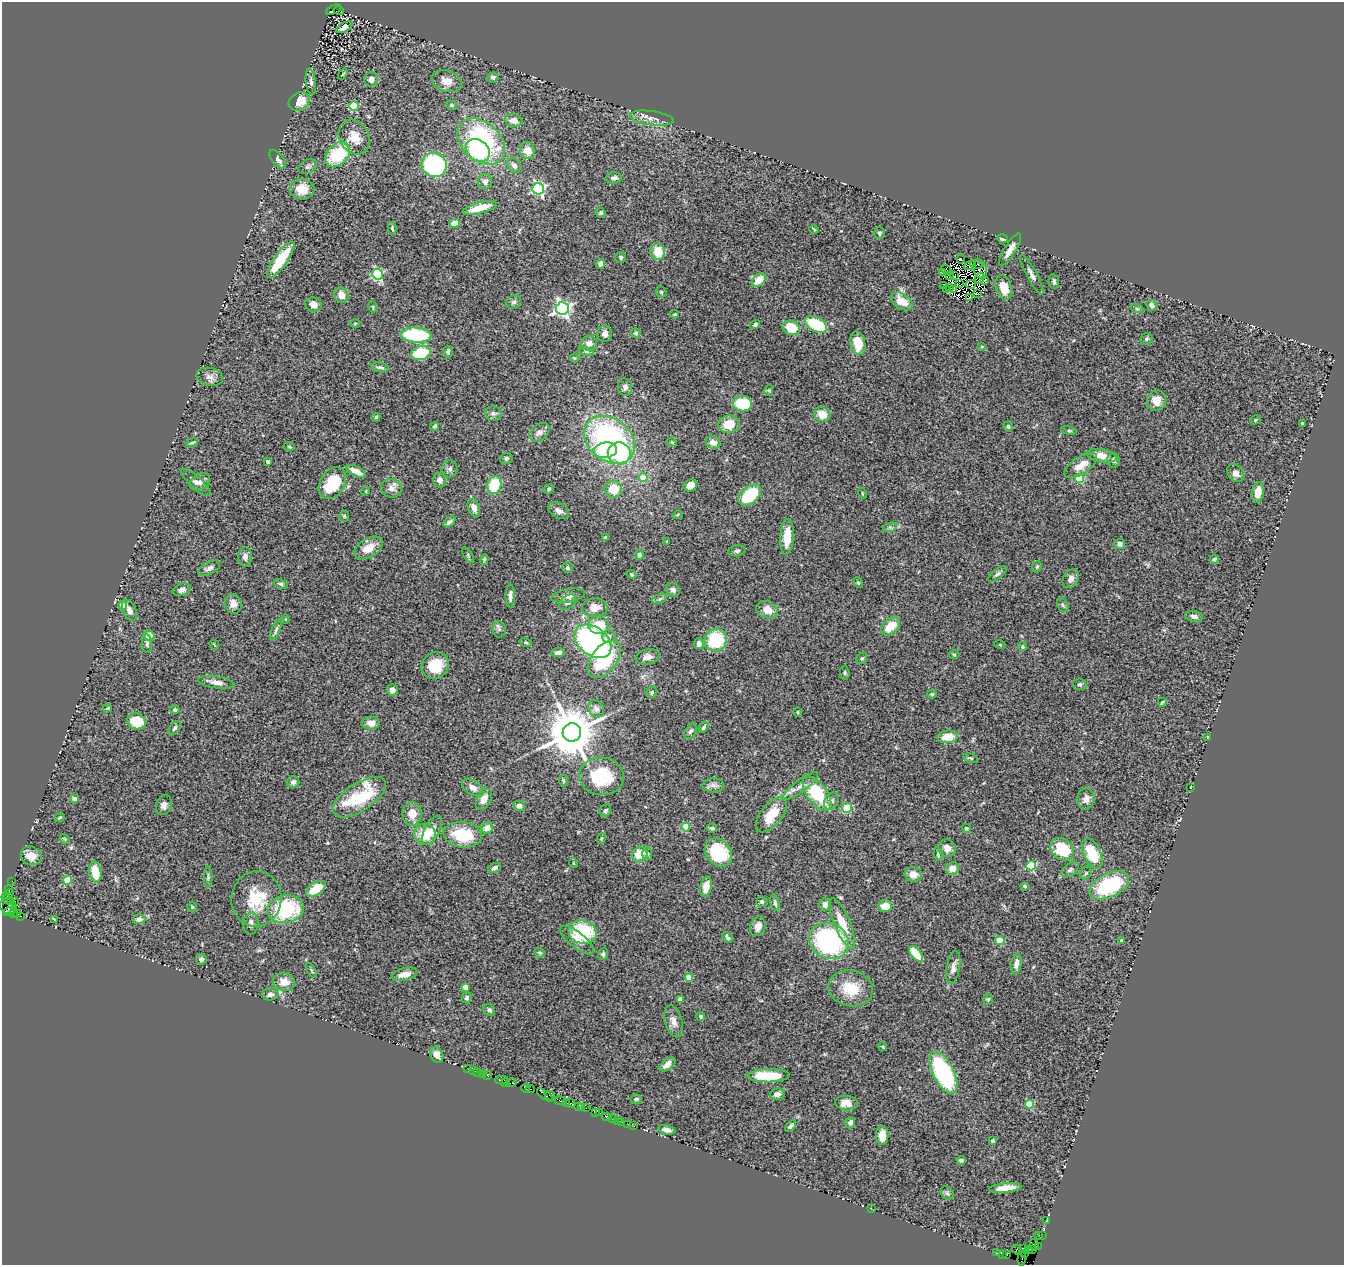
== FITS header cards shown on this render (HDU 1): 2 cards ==
NAXIS1  =                 1342
NAXIS2  =                 1263

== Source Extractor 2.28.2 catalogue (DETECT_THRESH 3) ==
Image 1342 x 1263 px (HDU 1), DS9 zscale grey, 1 PNG px = 1 image px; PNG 1346 x 1267 px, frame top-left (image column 1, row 1263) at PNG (2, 2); each listed source drawn as its Kron ellipse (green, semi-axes under 4 px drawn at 4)
Background 1.35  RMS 0.11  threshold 0.333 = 3 sigma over >= 5 px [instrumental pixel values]
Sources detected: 380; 12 with non-positive FLUX_AUTO (blend fragments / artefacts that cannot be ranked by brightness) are neither listed nor drawn; the other 368 listed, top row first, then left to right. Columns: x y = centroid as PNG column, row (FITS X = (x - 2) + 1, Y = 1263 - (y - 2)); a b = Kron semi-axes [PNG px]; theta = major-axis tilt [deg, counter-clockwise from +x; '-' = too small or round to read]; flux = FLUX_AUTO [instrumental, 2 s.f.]
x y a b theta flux
334 10 8 3 23 350
339 11 5 3 - 540
344 27 9 4 31 48
343 74 6 3 53 7
493 77 6 5 - 17
371 79 7 7 - 45
447 81 15 10 -16 75
311 82 13 5 -83 27
299 101 11 8 29 110
451 105 5 4 - 11
354 106 4 4 - 300
652 118 22 7 -8 63
514 120 9 6 -11 55
354 137 18 14 -60 130
481 141 27 19 -41 1100
478 150 13 10 -37 510
527 151 8 7 - 84
337 155 15 10 45 380
278 159 11 5 -51 29
434 165 13 12 - 860
514 165 8 6 -54 30
308 167 9 7 26 22
614 178 8 5 6 23
485 182 7 7 - 35
302 189 12 10 -2 130
538 189 6 5 - 1300
480 208 17 5 15 140
601 213 5 5 - 14
455 223 5 4 - 69
392 228 6 4 -80 11
814 229 5 2 - 7.6
879 233 6 5 - 12
1002 239 5 3 - 17
1010 250 19 5 58 59
658 252 8 7 - 150
621 257 5 5 - 14
961 259 4 3 - 16
281 260 22 6 54 280
601 264 5 4 - 41
977 264 7 2 -3 26
970 265 6 4 27 9.8
980 269 10 6 -72 19
946 270 5 2 - 9.6
943 273 3 2 - 8.3
378 274 5 5 - 760
949 275 3 2 - 3.7
1032 275 22 5 -62 40
954 276 3 2 - 16
979 278 5 2 - 0.42
759 280 8 5 46 120
985 280 3 2 - 23
1054 281 7 5 -83 17
959 284 4 2 - 8.4
971 284 5 2 - 11
944 286 4 2 - 5.1
1004 287 13 8 -72 110
949 288 3 2 - 3.5
946 289 2 2 - 10
954 290 4 2 - 13
661 292 6 5 - 10
977 294 4 2 - 0.24
341 295 8 7 - 65
969 297 4 2 - 1.4
902 301 12 7 -33 110
514 302 8 6 47 20
313 305 8 7 - 51
1152 305 6 5 - 31
373 307 5 3 - 7.2
562 308 6 6 - 2300
1137 309 6 4 -18 12
674 314 4 3 - 7.6
355 323 5 3 - 7.5
816 324 12 7 -29 350
755 325 5 4 - 15
791 328 9 7 -21 200
636 333 5 4 - 14
605 334 8 7 - 35
416 335 15 7 -4 630
1146 339 6 5 - 14
589 343 8 7 - 46
858 343 12 7 -78 160
982 346 4 3 - 8.1
448 352 6 5 - 19
586 352 7 4 -8 12
421 353 10 7 13 290
574 358 4 4 - 8
380 367 9 5 -9 21
210 377 13 9 -12 41
625 387 8 7 - 30
769 390 6 3 73 9.2
1156 401 10 9 - 94
742 404 9 7 -6 270
493 413 8 7 - 22
822 414 8 7 - 110
376 417 4 4 - 11
1255 420 5 4 - 11
1302 423 4 3 - 9.9
729 424 10 8 9 130
435 426 4 4 - 14
1008 426 5 5 - 15
1069 431 8 4 -8 12
539 432 11 8 37 37
609 440 28 21 -37 1700
672 442 5 4 - 7.9
713 442 7 6 - 42
192 443 6 3 20 11
289 447 6 4 -2 10
606 450 12 7 8 350
619 453 11 11 - 590
1102 456 15 6 -10 86
506 458 6 5 - 18
1113 460 7 6 - 25
268 462 3 3 - 36
1081 465 19 8 32 86
450 469 8 7 - 25
356 471 10 5 -26 74
1236 473 10 7 -51 39
643 478 4 4 - 140
1080 478 4 4 - 340
440 480 7 6 - 35
196 482 19 6 -42 39
200 482 11 7 30 39
332 483 17 12 58 290
494 485 9 7 75 320
690 485 7 5 31 61
391 488 11 9 -18 44
549 489 5 4 - 10
613 489 9 8 - 180
366 491 5 3 - 6.9
1258 492 10 6 81 76
862 493 5 3 - 6.2
750 495 13 8 42 350
474 508 9 6 -70 55
559 511 11 7 -28 33
677 515 5 3 - 7.8
344 516 5 5 - 8.7
449 522 7 3 38 20
890 527 7 4 17 16
605 537 3 3 - 11
787 537 18 7 86 140
667 541 3 2 - 6.7
1120 544 5 5 - 33
368 548 15 9 32 100
737 551 9 5 7 17
468 555 9 3 -58 12
639 555 5 4 - 17
245 557 10 7 -87 37
484 559 5 4 - 9.4
1214 559 4 3 - 15
1037 567 6 4 68 9.8
209 568 12 6 27 33
567 568 5 5 - 13
631 574 5 3 - 7.9
997 574 11 5 38 19
1071 579 10 7 60 39
858 583 5 4 - 12
281 584 7 4 -21 15
182 590 9 6 19 34
673 590 7 6 - 27
510 596 11 4 -90 30
568 596 17 6 11 46
660 599 8 4 21 14
568 602 10 6 38 32
233 604 10 8 -74 52
123 605 4 4 - 81
1063 605 8 5 -61 14
595 608 13 9 4 76
129 610 11 6 -67 37
767 610 11 8 -22 76
1194 616 9 5 -10 26
285 619 5 3 - 7
599 625 10 9 - 180
890 626 11 7 42 140
499 629 8 6 -83 21
276 630 11 4 69 19
149 636 5 5 - 84
609 636 7 6 - 28
716 640 11 11 - 390
593 641 20 14 -37 1400
526 642 6 4 -19 10
147 643 9 5 -86 16
699 644 5 4 - 38
214 645 5 2 - 5.2
1000 645 5 3 - 6.6
1022 647 4 4 - 12
558 653 7 4 9 32
954 655 5 3 - 7.1
648 657 12 7 12 46
862 658 6 5 - 11
604 659 21 12 52 530
435 666 14 13 - 220
845 673 7 4 -85 12
216 682 18 6 -8 53
1080 684 7 6 - 13
392 690 6 5 - 39
652 692 6 5 - 13
932 694 4 4 - 10
1162 702 4 3 - 9.3
107 708 4 3 - 8.3
596 709 9 7 -60 36
175 710 4 4 - 19
797 712 4 3 - 6.6
137 721 9 8 - 190
371 723 8 6 -4 58
704 727 6 4 57 15
175 728 8 5 52 16
691 731 8 5 56 19
572 732 9 9 - 44000
948 737 10 6 5 120
1207 737 3 2 - 4
970 758 8 4 -16 11
601 776 22 19 -6 380
563 781 6 4 -86 12
293 782 6 6 - 21
713 785 11 7 -1 32
800 786 22 6 37 59
473 787 12 7 -34 41
1191 787 3 2 - 4.3
817 793 20 10 -54 390
359 797 30 13 33 490
74 799 4 3 - 40
484 799 11 7 62 54
1086 799 10 8 83 45
832 801 9 6 58 29
164 805 10 7 69 33
519 806 6 5 - 32
847 808 5 5 - 260
605 811 7 5 56 16
412 814 12 9 -90 94
771 815 21 10 51 180
59 817 5 4 - 9.7
686 827 4 4 - 160
487 828 6 5 - 73
712 828 5 3 - 17
966 828 4 4 - 14
432 830 16 7 63 60
425 834 11 10 - 190
463 835 19 12 -7 310
601 838 5 4 - 9.1
65 839 5 4 - 8.8
947 848 9 8 - 61
1062 849 12 10 -43 300
718 852 15 12 -47 350
647 853 6 5 - 15
640 854 8 7 - 150
938 854 7 4 -83 16
1092 854 16 8 -66 310
31 856 10 9 - 86
573 863 5 3 - 5.7
1031 866 5 4 - 450
494 868 7 4 25 23
952 868 7 6 - 51
1070 870 10 6 38 21
95 872 10 6 -81 170
1086 873 7 5 59 14
913 874 8 7 - 65
208 877 10 4 -90 15
68 880 4 4 - 250
12 881 3 2 - 6.6
1109 885 21 12 25 580
1025 886 3 3 - 14
706 887 10 5 78 100
316 889 11 6 34 180
9 890 3 2 - 62
8 895 7 3 37 73
7 899 5 3 - 370
256 899 28 25 82 300
11 901 3 3 - 64
15 901 2 2 - 36
762 902 5 5 - 17
775 903 8 4 -77 17
825 904 6 5 - 35
8 906 9 7 -30 270
885 906 6 6 - 98
192 907 5 5 - 8.3
286 909 18 13 10 600
9 911 6 3 18 210
14 913 4 2 - 37
18 914 3 2 - 100
20 916 3 2 - 200
54 919 3 2 - 5.7
139 919 6 5 - 39
842 923 27 8 -67 170
251 924 11 7 83 36
758 926 10 7 71 51
583 932 14 11 -17 400
727 937 6 4 -47 17
577 940 20 7 -39 81
1122 940 4 3 - 13
829 941 20 17 -26 1000
1000 941 4 4 - 180
539 953 5 4 - 10
603 954 6 5 - 16
916 954 9 5 -51 220
201 959 5 5 - 26
1016 964 10 5 81 38
953 967 17 6 80 45
311 970 8 3 -61 9.1
404 974 13 6 14 79
689 977 4 4 - 160
284 982 11 9 -12 78
466 987 4 4 - 99
851 988 22 17 -12 210
270 994 8 6 8 24
467 998 5 4 - 19
680 999 4 4 - 72
988 999 5 4 - 11
489 1010 6 5 - 19
701 1016 4 4 - 15
674 1021 16 8 -74 55
883 1047 5 3 - 7.8
437 1055 8 6 -67 67
668 1064 9 5 38 45
467 1068 3 2 - 4.9
473 1071 2 2 - 18
478 1072 2 2 - 36
943 1073 23 10 -62 940
483 1074 3 2 - 35
488 1075 4 3 - 110
769 1076 21 6 1 300
502 1080 6 2 0 140
506 1082 3 3 - 270
512 1082 5 3 - 190
526 1089 4 2 - 57
530 1089 4 3 - 140
777 1094 7 5 10 32
545 1095 9 3 -36 320
550 1096 6 2 -42 130
636 1099 5 4 - 12
561 1101 6 3 -10 440
566 1103 4 3 - 150
570 1103 5 3 - 370
846 1103 11 7 -6 80
1029 1104 4 4 - 250
578 1106 3 2 - 63
582 1108 3 2 - 44
586 1108 2 2 - 21
596 1113 3 2 - 100
600 1113 2 2 - 16
607 1117 5 3 - 65
613 1119 4 3 - 66
618 1121 3 2 - 46
622 1122 3 2 - 18
850 1123 6 5 - 23
628 1124 2 2 - 29
634 1126 2 2 - 47
790 1126 6 4 44 15
667 1130 8 4 -12 28
882 1135 9 6 88 82
992 1141 4 3 - 18
961 1160 4 3 - 20
1005 1188 16 4 6 85
947 1193 7 6 - 16
871 1209 3 2 - 6.8
1047 1221 2 2 - 26
1039 1236 3 2 - 4.4
1042 1236 2 2 - 28
1034 1245 5 3 - 140
1038 1246 4 2 - 42
1024 1248 3 2 - 110
1016 1249 4 2 - 34
1028 1249 2 2 - 30
1032 1249 2 2 - 51
996 1253 3 2 - 47
1024 1254 3 2 - 43
1002 1255 4 3 - 210
1007 1255 2 2 - 59
1022 1259 7 3 86 130
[12 non-positive-flux detections neither listed nor drawn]